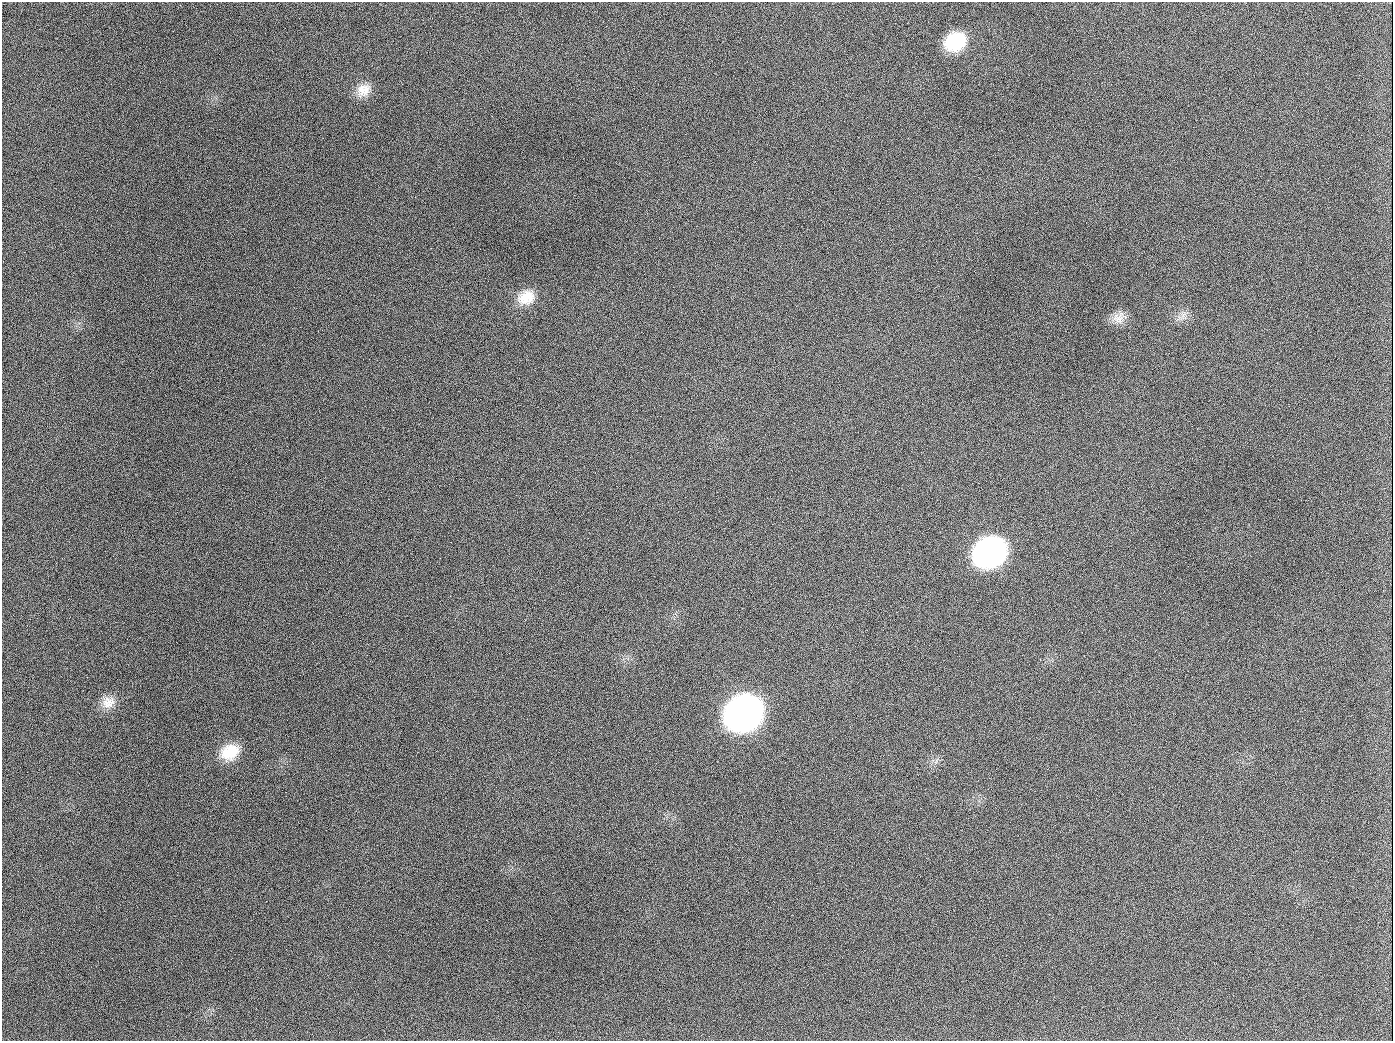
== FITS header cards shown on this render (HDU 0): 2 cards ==
NAXIS1  =                 1391
NAXIS2  =                 1039

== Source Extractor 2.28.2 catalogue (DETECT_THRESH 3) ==
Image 1391 x 1039 px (HDU 0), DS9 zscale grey, 1 PNG px = 1 image px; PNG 1395 x 1043 px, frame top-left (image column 1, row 1039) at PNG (2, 2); no overlay
Background 1770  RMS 76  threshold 228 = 3 sigma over >= 5 px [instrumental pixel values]
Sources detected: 12; all 12 listed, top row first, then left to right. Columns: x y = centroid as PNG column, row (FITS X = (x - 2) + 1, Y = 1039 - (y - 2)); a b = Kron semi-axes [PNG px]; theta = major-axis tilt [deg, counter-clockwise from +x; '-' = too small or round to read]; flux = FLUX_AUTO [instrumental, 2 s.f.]
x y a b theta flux
955 42 22 17 28 2.5e+05
363 90 20 16 41 8.0e+04
189 126 2 2 - 5.4e+03
526 297 22 18 22 1.1e+05
1183 314 9 8 - 3.0e+04
1119 318 20 14 35 5.9e+04
654 407 2 2 - 3.4e+03
990 552 23 19 29 2.0e+06
108 702 19 15 25 7.2e+04
744 713 24 20 33 4.5e+06
230 752 22 17 32 1.5e+05
944 1026 3 2 - 4.8e+03